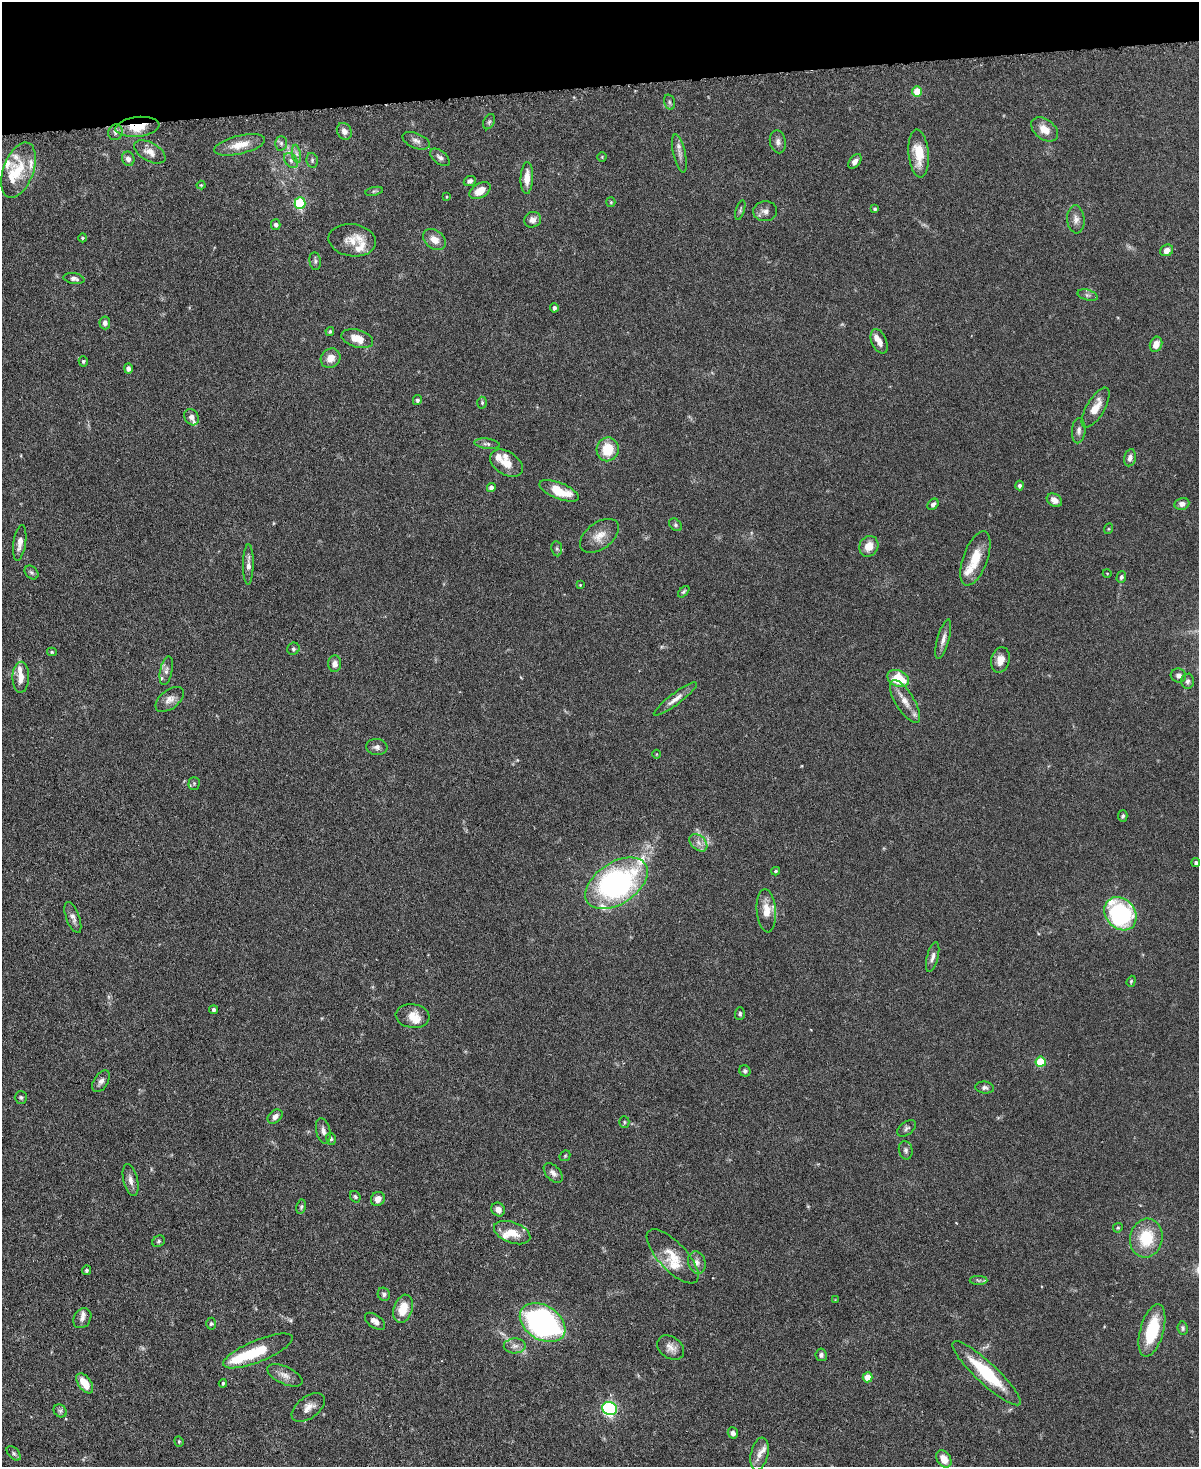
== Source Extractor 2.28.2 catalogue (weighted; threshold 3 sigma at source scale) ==
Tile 3 of 4 x 3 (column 3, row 1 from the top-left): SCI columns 2402-3598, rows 3068-4532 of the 4803 x 4819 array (HDU 1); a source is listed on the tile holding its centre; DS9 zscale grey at full resolution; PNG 1201 x 1469 px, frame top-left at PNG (2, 2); each listed source drawn as its Kron ellipse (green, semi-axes under 4 px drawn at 4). Shown black and unused: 6% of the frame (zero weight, under 3 of 6 exposures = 2% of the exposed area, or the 3 px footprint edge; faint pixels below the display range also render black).
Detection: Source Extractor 2.28.2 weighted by HDU 2 'WHT'; one run over the whole footprint, this tile lists its part. Background 0.0911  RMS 0.0035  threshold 0.0143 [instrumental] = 3 sigma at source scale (4.09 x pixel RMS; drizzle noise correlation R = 1.36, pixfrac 0.8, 0.05/0.05 arcsec/px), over >= 5 px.
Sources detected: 184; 2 too faint to see at this stretch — neither listed nor drawn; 21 inside a brighter listed object's ellipse — not listed separately; the other 161 listed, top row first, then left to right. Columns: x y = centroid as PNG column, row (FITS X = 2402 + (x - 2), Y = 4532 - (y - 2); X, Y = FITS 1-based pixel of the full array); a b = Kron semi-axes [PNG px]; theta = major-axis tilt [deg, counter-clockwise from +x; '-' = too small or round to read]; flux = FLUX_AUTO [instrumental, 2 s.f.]
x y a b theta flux
917 91 5 5 - 8.1
669 102 8 5 -74 0.7
489 122 8 5 63 0.66
137 127 22 10 6 8
1045 129 15 10 -38 3.7
344 131 9 7 -61 1.5
115 132 8 7 - 1.2
416 141 14 7 -22 1.5
778 142 11 8 -78 1.4
281 143 7 6 - 0.71
240 145 26 9 13 5.1
150 152 17 9 -29 2.7
679 153 19 6 -78 1.9
296 154 9 4 -81 0.92
919 154 24 10 -85 8.3
440 157 11 6 -39 1.2
602 157 4 4 - 0.31
128 159 7 6 - 1.5
291 160 8 6 -51 1
312 160 7 5 -78 0.58
855 161 8 5 51 1.5
18 170 29 15 70 9.3
527 178 16 6 88 4
470 181 6 5 - 0.95
201 185 4 4 - 0.37
374 191 9 3 12 0.55
480 191 11 7 30 4.2
446 197 4 2 - 0.24
611 202 5 4 - 0.34
300 203 6 5 - 27
875 209 4 3 - 0.58
740 210 10 4 73 0.61
765 211 12 10 3 1.7
1076 219 14 8 -85 1.9
533 220 8 7 - 1.7
276 224 5 4 - 0.87
83 238 4 4 - 0.36
434 239 12 9 -37 3
352 240 24 16 -8 4.7
1167 250 6 5 - 2.2
315 261 9 5 -82 0.76
74 279 10 5 -9 1.1
1088 295 10 5 -16 0.85
554 308 4 4 - 0.96
105 323 6 5 - 1.2
330 331 4 4 - 0.51
357 339 16 9 -16 4.8
879 341 13 7 -66 2.1
1156 344 8 6 68 2.6
331 358 10 9 - 3.3
83 361 5 4 - 0.49
128 368 5 4 - 1.2
417 400 5 4 - 0.81
482 403 6 4 -88 0.61
1096 408 23 9 60 4.6
192 417 8 7 - 1.4
1079 431 12 7 85 1.4
487 444 13 5 -8 1
608 449 12 11 - 8.1
1130 458 9 6 78 1.5
507 463 18 11 -32 4.1
1020 485 5 4 - 1
491 487 4 4 - 1.2
559 491 21 8 -22 8.7
1054 500 8 6 -31 2.2
933 504 6 4 46 0.93
1182 504 7 6 - 1.5
675 525 7 5 -42 0.6
1108 529 5 3 - 0.27
599 536 22 13 37 4.2
20 543 18 6 82 2.4
869 546 11 9 61 3.6
557 549 8 5 -83 0.68
975 558 28 12 70 7.6
248 564 20 5 89 1.9
31 573 8 6 -44 0.73
1107 573 4 3 - 0.23
1121 577 6 5 - 0.77
580 585 4 4 - 0.31
684 592 7 4 45 0.55
943 639 20 6 75 2
293 649 6 6 - 0.78
52 652 5 4 - 0.48
1000 660 13 9 76 3
335 664 8 6 85 1.9
166 671 14 6 78 1.3
1178 675 8 7 - 1.2
21 677 15 8 88 3
898 678 11 8 -24 10
1187 681 7 6 - 0.95
170 699 16 9 38 2.3
675 699 26 5 37 2.5
905 701 24 9 -58 3.9
377 747 10 8 -5 1.3
657 754 4 3 - 0.24
194 783 6 5 - 0.58
1123 816 6 4 77 0.59
698 843 10 7 -43 1.7
1196 863 4 4 - 0.73
776 871 4 3 - 0.43
616 883 34 21 34 74
766 911 21 9 -85 5.3
1120 914 18 14 -50 47
73 917 16 6 -70 1.6
933 957 15 5 75 1.4
1131 981 6 4 70 0.39
213 1010 4 3 - 0.83
740 1014 6 5 - 0.59
413 1016 17 12 -7 3.8
1041 1062 5 5 - 13
745 1071 6 5 - 0.7
101 1081 12 7 58 1.5
985 1088 9 6 -6 0.97
21 1097 6 6 - 0.57
275 1117 8 6 42 1.4
624 1122 5 5 - 0.45
907 1128 11 6 38 0.93
323 1131 13 7 -76 1.5
331 1139 6 5 - 0.57
906 1150 9 7 -78 1
565 1156 6 5 - 0.44
553 1173 12 7 -47 1.4
131 1180 16 7 -77 2
355 1197 6 5 - 0.57
378 1199 7 6 - 2.3
301 1207 7 4 80 0.61
498 1210 7 6 - 1.9
1118 1228 5 4 - 0.47
512 1233 19 10 -20 4.8
1146 1238 19 16 77 12
159 1241 6 5 - 0.62
673 1256 35 14 -47 6.9
697 1262 11 8 -73 1.9
86 1270 4 4 - 0.51
978 1280 9 4 -1 0.73
384 1294 7 6 - 0.76
835 1300 4 4 - 0.25
403 1309 14 9 72 6
82 1318 10 8 58 1.4
375 1321 11 6 -35 1.8
543 1323 25 17 -32 82
211 1324 6 4 89 0.54
1183 1328 7 5 -82 0.63
1152 1330 27 11 74 16
515 1346 11 7 3 1.7
671 1348 14 10 -37 2.5
258 1351 37 11 22 11
821 1355 6 5 - 0.89
986 1373 45 10 -43 18
285 1375 19 8 -25 2.5
868 1377 5 5 - 5.1
85 1383 11 6 -54 5.4
223 1383 4 3 - 0.48
308 1407 19 10 36 3
610 1409 7 6 - 59
60 1411 7 6 - 0.8
733 1433 5 5 - 1.4
179 1441 5 4 - 0.39
14 1453 8 5 -46 0.7
759 1454 17 8 78 2.6
944 1459 9 7 -57 3.5
Overlapping masked pixels (flux is a lower limit): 1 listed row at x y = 137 127